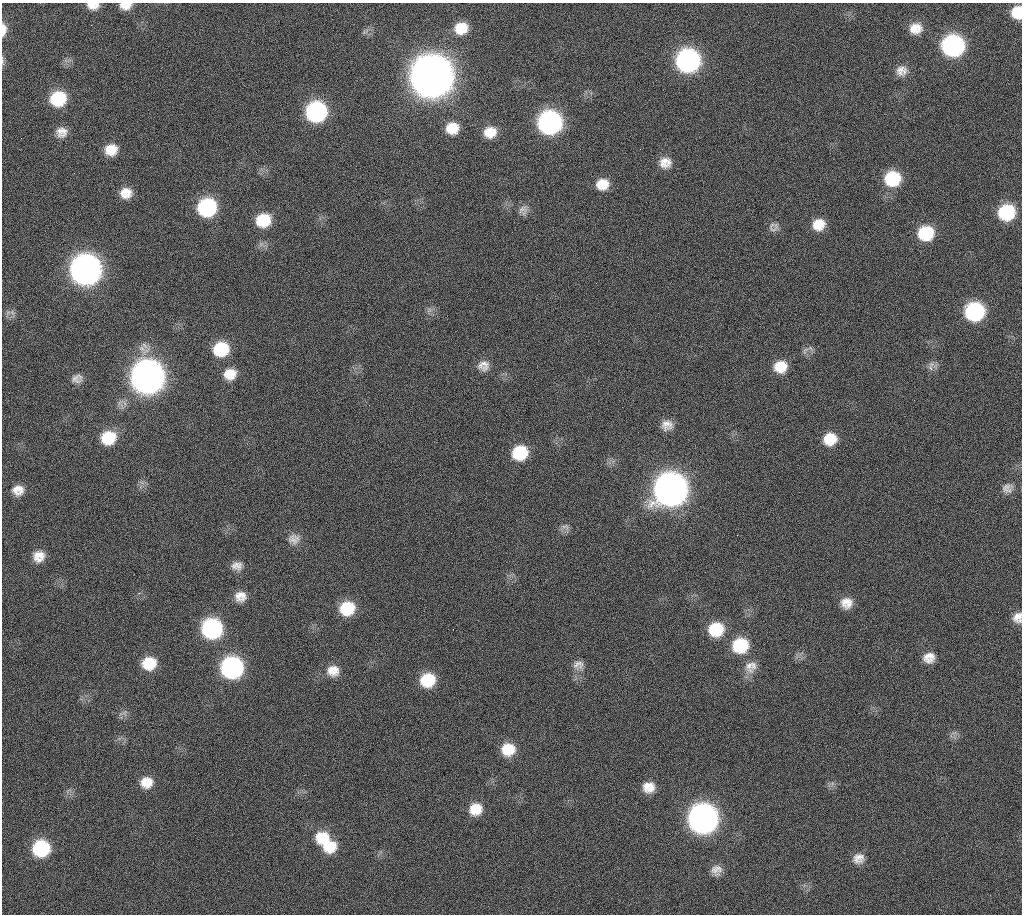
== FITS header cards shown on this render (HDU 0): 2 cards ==
NAXIS1  =                 1020 / length of data axis 1
NAXIS2  =                 912  / length of data axis 2

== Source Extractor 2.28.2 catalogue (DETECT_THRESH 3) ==
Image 1020 x 912 px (HDU 0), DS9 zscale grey, 1 PNG px = 1 image px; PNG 1024 x 916 px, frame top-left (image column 1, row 912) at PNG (2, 3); no overlay
Background 267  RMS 17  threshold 51.3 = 3 sigma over >= 5 px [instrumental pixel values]
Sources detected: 77; all 77 listed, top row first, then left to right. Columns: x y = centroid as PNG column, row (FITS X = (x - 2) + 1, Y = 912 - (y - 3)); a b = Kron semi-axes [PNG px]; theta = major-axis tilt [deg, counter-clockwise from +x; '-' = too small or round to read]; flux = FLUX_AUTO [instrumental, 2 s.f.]
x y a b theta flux
93 6 13 8 -1 1.1e+04
126 6 12 8 2 1.1e+04
1017 12 12 10 89 2.6e+04
91 25 2 2 - 6.2e+03
461 28 15 13 16 2.4e+04
916 28 15 13 4 1.7e+04
3 29 14 6 88 1.1e+04
953 46 15 14 - 2.5e+05
2 61 15 4 -85 3.0e+03
688 61 15 14 - 3.5e+05
901 71 14 13 - 1.2e+04
432 77 18 17 - 4.7e+06
58 99 15 14 - 5.9e+04
316 112 15 14 - 2.0e+05
550 123 15 14 - 3.5e+05
452 128 13 12 - 2.1e+04
62 132 13 13 - 1.2e+04
490 132 14 12 12 1.8e+04
111 150 13 12 - 1.9e+04
665 163 15 13 -1 1.4e+04
892 179 15 14 - 5.8e+04
602 184 14 12 13 1.9e+04
126 193 13 12 - 1.6e+04
207 207 15 14 - 1.2e+05
523 210 13 12 - 7.3e+03
1006 212 15 13 22 7.6e+04
263 220 15 13 15 3.7e+04
819 224 13 12 - 2.0e+04
773 229 12 8 -8 5.7e+03
926 233 15 14 - 5.4e+04
86 270 16 16 - 1.1e+06
429 310 9 4 53 3.3e+03
12 312 9 5 -59 3.4e+03
974 312 15 14 - 1.4e+05
221 349 15 14 - 5.1e+04
931 364 9 6 20 4.9e+03
483 366 15 13 9 1.1e+04
780 367 14 13 - 2.2e+04
230 374 16 14 14 1.9e+04
147 378 17 16 - 1.6e+06
77 379 14 11 13 8.3e+03
667 425 13 12 - 1.1e+04
108 438 15 14 - 3.9e+04
830 439 14 13 - 2.6e+04
520 453 15 14 - 4.9e+04
1007 488 15 13 15 9.2e+03
18 490 14 13 - 1.3e+04
671 490 17 16 - 1.5e+06
565 527 13 7 -17 5.5e+03
294 539 16 14 11 1.1e+04
39 556 13 13 - 1.5e+04
237 566 14 11 -1 9.2e+03
240 596 14 13 - 1.3e+04
846 603 13 12 - 1.4e+04
347 608 15 13 21 4.4e+04
1017 617 13 11 70 1.0e+04
212 629 15 14 - 1.8e+05
716 629 16 15 - 4.5e+04
740 645 16 15 - 5.4e+04
929 658 13 12 - 1.3e+04
149 663 15 13 12 3.1e+04
578 665 14 12 7 8.9e+03
751 667 18 16 44 1.5e+04
232 668 15 14 - 2.6e+05
333 671 15 14 - 1.6e+04
428 680 15 14 - 4.4e+04
125 713 7 4 -72 2.8e+03
508 749 15 14 - 2.8e+04
146 782 15 13 4 1.7e+04
649 787 14 12 9 1.6e+04
476 809 14 13 - 2.2e+04
703 819 16 16 - 9.0e+05
322 837 17 15 13 3.0e+04
329 845 17 16 - 3.1e+04
41 848 14 13 - 8.5e+04
858 858 14 13 - 1.1e+04
716 870 14 13 - 1.1e+04
At the frame edge (FLAGS 8, measured only in part): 6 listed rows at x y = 93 6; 126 6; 1017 12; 3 29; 2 61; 1017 617